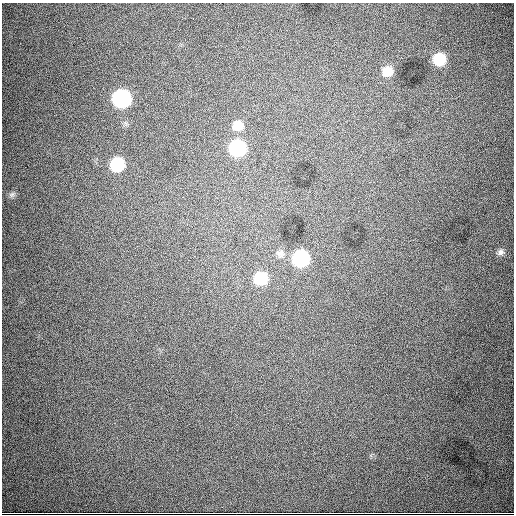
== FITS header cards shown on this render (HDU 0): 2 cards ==
NAXIS1  =                  512
NAXIS2  =                  512

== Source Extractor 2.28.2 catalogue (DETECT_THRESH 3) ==
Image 512 x 512 px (HDU 0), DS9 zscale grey, 1 PNG px = 1 image px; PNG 516 x 516 px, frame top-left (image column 1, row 512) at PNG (2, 3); no overlay
Background 5210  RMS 71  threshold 213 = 3 sigma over >= 5 px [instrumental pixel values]
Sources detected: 11; all 11 listed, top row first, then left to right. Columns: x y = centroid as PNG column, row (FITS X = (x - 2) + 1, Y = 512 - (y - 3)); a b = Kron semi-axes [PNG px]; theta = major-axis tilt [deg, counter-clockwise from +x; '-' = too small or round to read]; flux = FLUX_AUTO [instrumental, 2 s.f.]
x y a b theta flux
439 59 10 10 - 1.8e+05
387 71 11 11 - 6.7e+04
122 98 11 10 - 1.0e+06
238 125 12 11 - 7.0e+04
237 148 11 10 - 6.3e+05
117 164 10 10 - 2.8e+05
12 194 9 7 37 1.5e+04
500 252 10 8 13 2.0e+04
280 254 11 10 - 2.7e+04
301 258 11 10 - 5.9e+05
261 278 11 10 - 2.1e+05